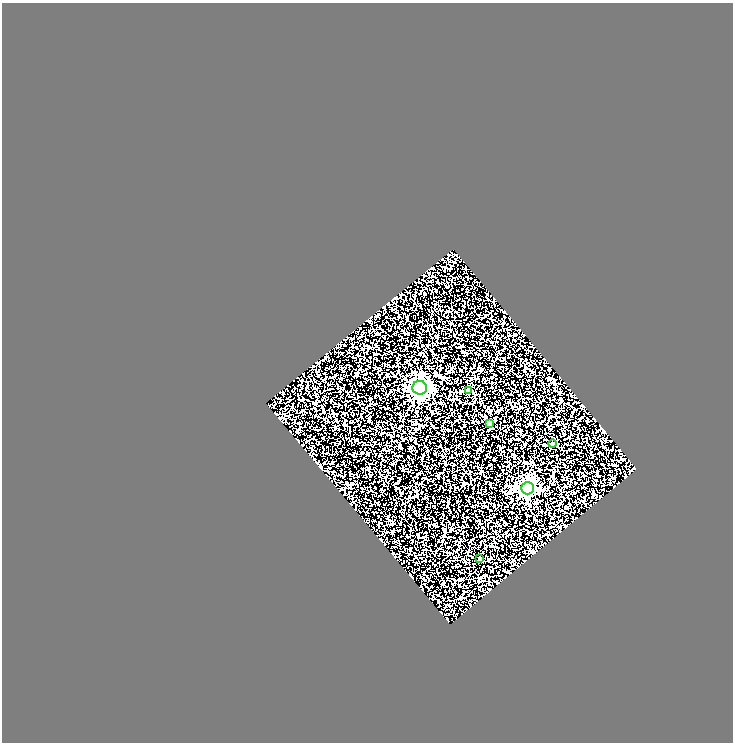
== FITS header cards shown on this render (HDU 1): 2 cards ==
NAXIS1  =                  731
NAXIS2  =                  740

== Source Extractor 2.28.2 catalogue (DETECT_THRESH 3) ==
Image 731 x 740 px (HDU 1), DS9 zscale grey, 1 PNG px = 1 image px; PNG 735 x 744 px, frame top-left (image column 1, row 740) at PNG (2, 3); each listed source drawn as its Kron ellipse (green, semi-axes under 4 px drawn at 4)
Background 2.72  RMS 1.5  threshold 4.58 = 3 sigma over >= 5 px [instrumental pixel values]
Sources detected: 6; all 6 listed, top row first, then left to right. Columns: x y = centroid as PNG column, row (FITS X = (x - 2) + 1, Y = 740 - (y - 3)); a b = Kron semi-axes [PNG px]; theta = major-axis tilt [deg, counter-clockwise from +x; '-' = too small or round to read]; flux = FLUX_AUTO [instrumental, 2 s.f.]
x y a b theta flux
420 388 7 7 - 39000
468 390 4 4 - 290
489 423 4 4 - 570
553 444 4 4 - 170
528 488 6 6 - 21000
480 559 4 3 - 130